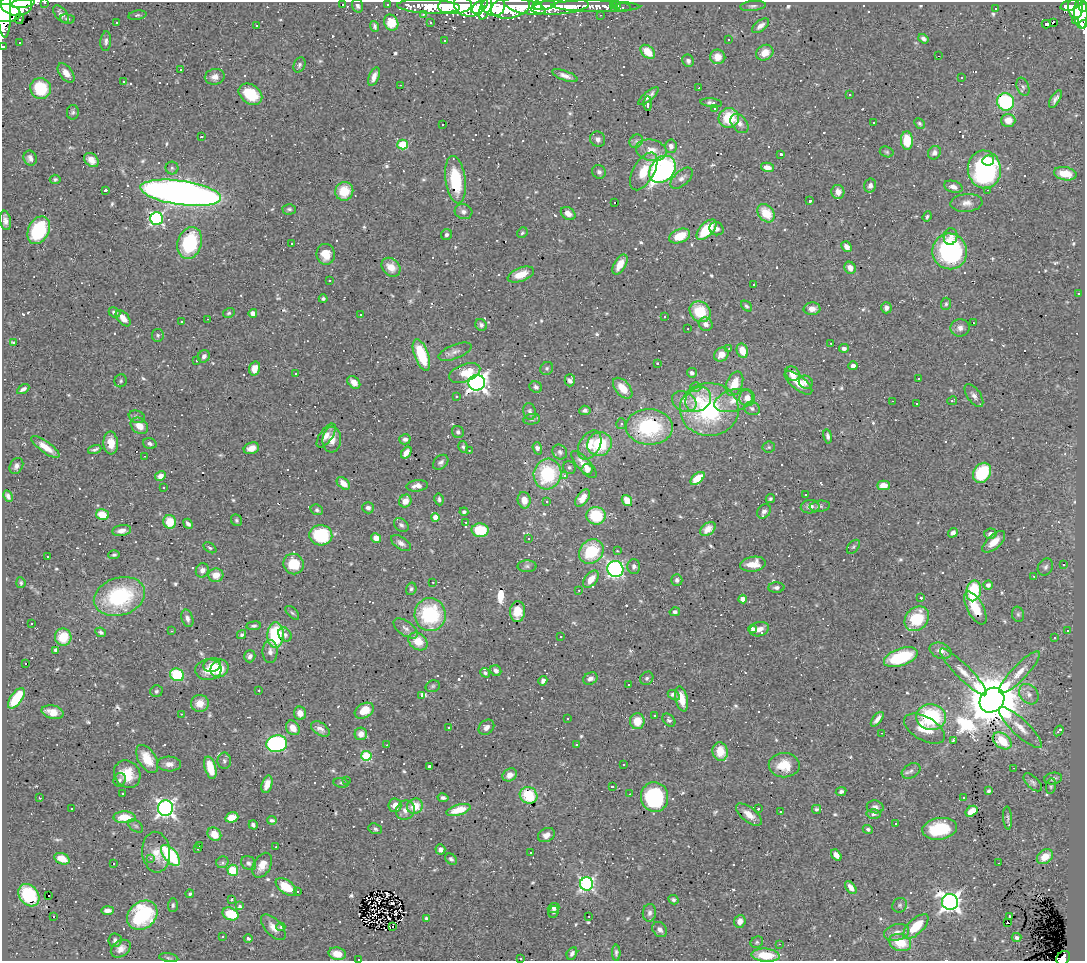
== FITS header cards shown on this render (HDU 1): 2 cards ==
NAXIS1  =                 1083
NAXIS2  =                  959

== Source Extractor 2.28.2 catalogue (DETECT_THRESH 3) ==
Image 1083 x 959 px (HDU 1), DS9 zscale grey, 1 PNG px = 1 image px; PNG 1087 x 963 px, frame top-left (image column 1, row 959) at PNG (2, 2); each listed source drawn as its Kron ellipse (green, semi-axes under 4 px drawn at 4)
Background 0.41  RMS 0.031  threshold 0.0917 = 3 sigma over >= 5 px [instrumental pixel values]
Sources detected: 814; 1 with non-positive FLUX_AUTO (blend fragments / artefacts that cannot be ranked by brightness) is neither listed nor drawn; of the other 813, the 500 brightest by FLUX_AUTO listed and drawn (313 fainter detections omitted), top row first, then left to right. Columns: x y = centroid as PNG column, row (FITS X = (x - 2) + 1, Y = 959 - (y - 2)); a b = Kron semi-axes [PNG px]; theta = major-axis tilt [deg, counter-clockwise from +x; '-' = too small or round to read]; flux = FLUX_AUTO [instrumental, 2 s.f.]
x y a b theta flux
45 2 3 2 - 4
23 3 12 4 8 660
343 4 3 3 - 52
388 4 3 3 - 7.4
16 5 15 11 -2 1500
455 5 17 8 5 1000
469 5 15 11 -13 880
493 5 12 10 -33 680
613 5 3 3 - 10
616 5 4 3 - 13
1069 5 9 5 14 120
3 6 32 7 -87 1100
358 6 7 5 -71 5.7
429 6 31 7 -2 370
525 6 21 7 -12 1200
537 6 4 3 - 210
545 6 11 4 8 480
560 6 29 7 5 580
596 6 44 5 -1 160
753 6 13 5 5 6.5
480 7 9 5 35 380
510 7 20 11 11 1100
623 7 8 3 1 7.5
1075 7 11 7 -87 270
1083 7 5 3 - 110
485 8 12 5 67 380
996 8 3 3 - 26
614 9 4 3 - 11
5 13 16 9 -3 1300
1081 13 15 6 -87 490
61 14 10 6 -51 9.7
423 14 4 3 - 5.3
137 15 9 4 10 3.9
600 15 3 2 - 4.2
19 19 5 2 - 3.8
67 19 7 4 -6 4.7
1075 21 3 3 - 13
116 22 3 3 - 8.2
430 22 3 2 - 4.6
1053 22 3 3 - 1800
391 23 8 6 -63 50
1046 24 4 3 - 100
1083 24 4 4 - 39
256 25 3 2 - 5
375 26 5 3 - 4.7
760 26 10 5 37 11
923 39 5 4 - 6.6
728 40 3 3 - 76
106 41 10 5 85 6.8
444 41 3 3 - 11
19 43 3 3 - 4.5
3 46 3 2 - 7.1
648 52 8 5 -44 34
765 53 9 7 31 24
938 56 3 2 - 14
718 57 7 7 - 21
688 61 6 5 - 6.1
299 65 8 5 67 5.6
181 69 3 3 - 4.6
66 73 11 6 -51 21
565 76 13 5 -20 11
215 77 10 8 11 13
374 77 10 5 67 14
961 77 3 3 - 8.6
123 81 3 3 - 75
400 85 3 2 - 31
1023 87 9 6 -68 6.1
41 88 10 10 - 95
699 88 3 3 - 8.7
250 94 13 9 -35 66
849 95 3 3 - 4.6
648 96 12 4 40 10
1055 99 10 4 58 7.8
1005 102 9 8 - 180
711 103 11 4 -6 6.9
648 104 7 3 90 9.9
715 108 3 3 - 4.3
73 112 7 6 - 5.2
729 118 10 10 - 78
1008 120 7 6 - 19
739 123 11 7 -50 13
873 123 3 3 - 21
919 123 6 4 -46 3.9
443 125 3 2 - 6.2
201 137 3 3 - 39
598 139 8 7 - 9.8
907 140 9 6 -87 54
636 141 7 6 - 5.8
403 145 5 5 - 110
671 146 7 6 - 8.4
651 150 15 10 -12 26
887 152 7 5 -17 3.8
934 153 7 6 - 8.3
781 154 3 3 - 4.2
30 158 7 6 - 9.6
91 160 8 6 -44 15
988 160 6 5 - 41
767 167 6 4 -12 16
172 168 6 6 - 4.4
662 169 15 11 51 620
984 170 19 16 -83 340
644 171 21 10 61 40
599 172 7 6 - 7.4
1065 174 11 6 -11 42
682 178 13 7 42 11
55 179 5 4 - 3.9
456 180 24 10 -82 110
870 186 7 6 - 7.9
953 187 9 5 -16 11
105 190 3 3 - 19
987 190 3 2 - 170
344 191 9 9 - 52
838 192 7 6 - 15
181 193 41 12 -8 1900
810 201 3 3 - 4.3
615 202 3 3 - 700
966 203 16 9 4 16
289 209 7 5 1 4.8
463 212 9 7 -14 8.6
568 213 8 5 -36 15
766 213 10 7 -49 51
927 217 5 3 - 3.7
156 218 6 6 - 350
5 220 10 5 -81 11
716 229 7 6 - 8.8
39 230 14 10 63 150
706 230 12 6 46 81
522 233 6 5 - 3.6
446 235 5 5 - 5.5
680 236 11 6 23 46
950 236 8 7 - 13
190 243 16 12 72 140
292 243 3 3 - 15
847 247 6 4 -48 14
950 251 18 17 - 260
326 254 10 9 - 32
620 264 11 6 59 25
391 267 10 8 -45 26
850 268 6 5 - 17
521 274 14 6 21 33
330 281 3 3 - 18
754 285 3 3 - 4.5
1079 293 3 3 - 24
323 299 4 4 - 4.2
946 304 6 5 - 4.2
746 306 6 4 -41 4.2
886 308 6 5 - 9.4
812 309 8 6 2 16
114 312 6 5 - 8
700 312 11 9 -45 73
229 313 6 5 - 3.7
253 313 4 4 - 15
360 314 3 3 - 8.3
665 316 3 3 - 10
123 318 9 5 -49 20
208 319 3 2 - 14
181 322 3 3 - 3.7
973 323 3 3 - 47
706 324 7 6 - 11
481 325 6 5 - 6.5
960 328 9 8 - 11
688 329 3 2 - 3.6
158 335 6 6 - 4.4
14 342 3 3 - 56
831 343 3 2 - 14
844 348 5 4 - 7
729 349 3 2 - 4.7
742 351 7 5 -69 31
455 352 18 7 21 12
421 355 16 7 -70 97
721 355 7 6 - 22
204 356 6 5 - 8.2
196 361 3 3 - 14
658 363 3 3 - 4.2
853 366 4 4 - 9.3
255 368 7 5 73 21
547 368 7 6 - 4.3
465 373 16 8 20 46
692 373 5 5 - 6.3
792 373 8 6 -36 25
296 374 3 3 - 24
919 379 3 3 - 4.2
570 380 6 5 - 8.8
121 381 6 6 - 4.3
354 382 7 5 -46 17
806 382 7 6 - 10
477 383 8 8 - 1100
798 383 17 7 -38 38
735 384 13 8 68 40
536 387 6 5 - 7
696 387 5 5 - 5.1
623 388 12 7 -49 33
23 389 7 4 31 6.5
457 396 3 3 - 5.5
974 396 13 6 -55 9.8
747 398 8 8 - 17
698 399 14 11 38 49
734 400 20 11 15 31
684 401 13 9 -29 18
892 401 3 2 - 3.6
952 401 5 3 - 5
917 404 3 2 - 3.7
752 408 8 6 -20 6.6
709 409 29 26 -2 250
585 410 5 4 - 6.2
530 411 8 6 -76 6.6
137 417 8 6 -19 4.9
532 419 8 5 8 5
621 424 5 5 - 4.4
139 426 9 7 -40 23
649 427 23 17 -2 170
458 432 6 6 - 5.8
326 436 14 6 56 14
828 436 7 4 -80 6.4
332 439 13 9 85 23
405 439 6 5 - 6.6
111 443 11 7 -86 28
150 444 7 5 -17 6
599 444 12 11 - 91
590 445 15 10 61 36
45 447 17 5 -36 24
463 447 6 5 - 4
769 447 6 5 - 4
251 448 8 5 18 18
537 448 6 4 -71 9.9
95 449 7 3 19 4.9
469 450 3 2 - 6.8
560 452 8 6 -49 6.6
406 453 7 4 54 12
145 456 3 2 - 3.7
441 462 8 6 43 6.7
584 464 17 6 -47 24
16 466 8 6 61 8.9
569 467 7 6 - 4.7
587 469 5 5 - 13
982 473 11 8 56 100
547 474 15 14 - 140
565 475 3 3 - 22
160 476 5 4 - 14
697 478 8 4 40 41
343 483 7 5 -42 21
883 485 6 5 - 25
417 486 11 5 7 15
164 487 3 3 - 5.7
805 495 3 3 - 85
8 496 6 4 -63 6.2
583 498 10 5 54 19
439 499 6 4 -79 4.7
770 499 5 4 - 3.9
524 500 8 6 -79 23
627 500 6 4 -53 32
405 501 6 6 - 18
547 502 3 3 - 32
820 506 10 5 6 5.4
810 507 9 7 4 11
368 508 6 5 - 7.6
317 510 6 5 - 4
764 511 8 6 51 8.2
464 512 4 3 - 5.3
103 515 6 5 - 45
596 516 9 9 - 86
435 517 4 4 - 22
236 520 6 5 - 4
170 522 7 6 - 46
466 522 3 2 - 7
188 524 5 3 - 6.1
401 525 8 6 -41 6.1
708 529 8 6 35 15
480 530 8 6 -3 81
122 531 9 5 9 12
953 533 5 4 - 8.7
990 534 6 5 - 8.5
321 535 11 10 - 120
376 538 5 4 - 15
529 538 3 3 - 6.8
994 542 14 6 42 26
401 543 11 6 -33 10
853 547 8 5 49 4.2
210 548 7 4 -35 3.8
591 551 13 11 44 100
617 551 3 3 - 3.9
114 555 6 4 2 3.9
47 557 3 3 - 3.8
294 564 10 10 - 57
753 564 13 7 9 28
1063 565 3 3 - 56
527 566 9 6 0 5.7
634 566 7 6 - 7.2
1045 567 9 7 57 7
615 569 8 8 - 410
202 570 7 6 - 11
216 575 7 6 - 25
1034 576 3 2 - 36
591 579 10 6 50 25
677 580 6 5 - 5.7
433 582 3 2 - 100
21 583 5 4 - 4.3
988 585 4 4 - 10
776 588 8 5 1 6.6
411 589 6 5 - 4.8
579 590 3 2 - 21
974 591 10 7 78 120
119 596 26 18 17 200
921 598 3 3 - 50
743 599 4 4 - 12
975 608 18 8 -61 47
518 612 10 7 87 28
675 612 5 4 - 5.5
292 613 8 4 -45 3.9
1018 614 8 6 -75 5
430 615 16 15 - 170
187 618 9 5 -72 8.6
917 619 13 11 46 86
32 623 3 3 - 5.6
254 626 7 4 6 4.9
406 628 14 7 -36 11
753 629 4 4 - 9.8
759 629 10 7 15 14
1067 630 3 3 - 24
172 631 3 3 - 4.7
101 632 6 4 -26 4.7
241 634 5 4 - 4.5
276 635 13 8 87 140
285 635 7 6 - 8.1
63 637 9 8 - 53
561 637 3 3 - 5.1
1055 638 3 3 - 7.5
418 641 10 8 -38 39
56 650 4 3 - 5.9
940 651 11 7 -20 12
270 652 11 7 -89 11
250 656 6 5 - 8
901 657 18 8 19 120
26 663 3 3 - 54
212 665 9 7 17 17
219 668 9 8 - 53
208 670 13 10 5 31
496 671 6 5 - 7.7
963 672 32 7 -45 26
1019 672 28 7 46 28
485 673 5 4 - 4.7
177 675 7 6 - 110
647 678 7 6 - 4.3
590 679 7 6 - 10
543 681 5 4 - 7.4
629 684 3 3 - 6.2
433 686 7 5 17 4.4
259 690 3 3 - 5.4
156 691 6 6 - 4.2
1029 694 11 8 -50 14
674 695 6 4 -31 11
422 696 3 3 - 120
16 698 12 6 54 83
682 699 12 6 -78 32
992 700 13 11 45 16000
200 703 9 8 - 26
364 711 10 7 30 38
53 712 11 6 -13 25
300 713 6 6 - 16
181 714 3 2 - 5.6
655 715 3 3 - 190
931 717 15 13 -12 170
567 719 3 3 - 18
877 719 9 3 51 10
669 720 7 5 -45 4.6
637 721 8 7 - 35
486 727 8 7 - 9.6
1020 727 28 8 -43 29
293 728 8 6 -54 21
449 728 3 3 - 7.8
320 729 10 6 -33 10
925 729 22 11 -29 49
1059 731 6 3 55 21
882 733 3 2 - 25
361 734 6 6 - 15
953 740 4 3 - 13
1002 741 10 7 -38 64
277 744 10 8 8 370
387 745 3 2 - 5.2
577 745 3 3 - 14
720 751 9 7 -78 38
366 756 5 5 - 160
147 759 15 8 -58 50
224 761 8 6 -89 5.7
169 764 12 7 -1 15
624 764 3 3 - 3.9
784 765 15 12 -2 49
429 766 3 3 - 5.9
210 768 11 5 -74 46
1013 768 3 2 - 8.7
911 771 10 7 30 7.7
127 774 14 12 -53 47
510 775 8 6 31 13
1053 778 9 5 8 7
120 780 7 6 - 5.4
347 781 3 3 - 96
1033 782 11 6 -44 6.5
341 783 7 5 -9 4.2
267 784 9 5 73 17
1051 786 8 5 81 3.7
613 787 3 3 - 39
989 791 4 4 - 5
841 792 5 4 - 5.8
123 793 3 3 - 42
630 794 3 2 - 5.1
529 795 9 8 - 69
655 797 15 13 -82 170
39 798 3 2 - 3.7
443 798 5 4 - 6.2
963 798 3 3 - 21
395 805 7 6 - 22
415 806 8 7 - 42
875 807 8 6 -11 6.7
72 808 3 3 - 4.4
166 808 8 7 - 830
758 809 3 3 - 49
816 809 4 4 - 3.7
405 810 10 9 - 14
458 810 12 5 17 31
971 811 7 5 33 26
780 812 3 2 - 3.5
874 814 7 4 3 4.6
749 815 15 7 -39 19
124 817 11 6 0 46
232 817 6 5 - 33
1007 818 11 4 -84 4.7
272 820 5 3 - 5.2
895 824 3 3 - 13
253 825 5 4 - 5.3
136 826 8 5 -36 4.6
375 829 7 5 -19 5
868 829 5 4 - 4.9
940 829 17 10 8 110
214 834 7 6 - 30
546 835 9 6 27 13
199 845 3 3 - 4.6
276 847 3 2 - 5.1
197 848 3 3 - 7.1
440 849 5 5 - 9.1
156 852 20 14 -86 34
531 853 3 3 - 97
170 855 12 6 -49 200
836 855 6 4 -51 13
1045 857 9 6 37 33
150 858 3 3 - 7.9
62 859 8 5 -23 32
451 859 6 5 - 5
222 862 6 5 - 6.3
114 863 3 3 - 680
249 863 8 6 -35 7
999 863 3 2 - 10
262 865 13 8 61 23
233 870 5 5 - 55
587 884 6 6 - 450
286 887 12 6 -36 55
851 888 7 4 -53 13
298 891 3 2 - 3.8
190 894 4 4 - 3.8
29 895 12 9 -51 130
48 896 3 2 - 18
232 899 3 3 - 4.1
673 900 5 4 - 4.6
950 902 8 8 - 1100
173 905 7 5 88 4
900 905 8 7 - 5.3
239 906 4 3 - 28
554 908 6 5 - 5.7
108 910 6 3 1 8.9
553 912 6 5 - 4.6
649 913 9 6 82 7.5
230 914 8 6 -24 74
142 915 16 13 40 190
589 916 3 2 - 4
1009 916 3 3 - 15
54 917 3 3 - 61
427 919 4 3 - 6.5
740 921 6 5 - 12
1007 922 3 3 - 10
916 926 16 7 44 55
273 927 16 8 -46 18
281 927 4 3 - 4.1
393 927 4 3 - 28
660 930 8 6 -48 9.8
897 932 13 8 15 14
223 937 3 3 - 7.1
1016 937 5 4 - 4.7
248 938 4 3 - 9.2
115 940 7 6 - 6.4
757 942 6 5 - 3.9
900 943 11 8 -19 52
779 944 3 2 - 13
121 949 11 8 35 14
572 953 6 5 - 8.1
616 953 8 4 -88 5
337 954 9 6 -11 27
766 955 14 6 -4 60
169 958 10 3 -8 3.6
521 958 3 3 - 5.8
1063 958 8 6 46 67
358 959 3 2 - 28
At the frame edge (FLAGS 8, measured only in part): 9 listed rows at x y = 45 2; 23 3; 3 6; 1083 7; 1083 24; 3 46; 521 958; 1063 958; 358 959
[313 fainter detections neither listed nor drawn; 1 non-positive-flux detection neither listed nor drawn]